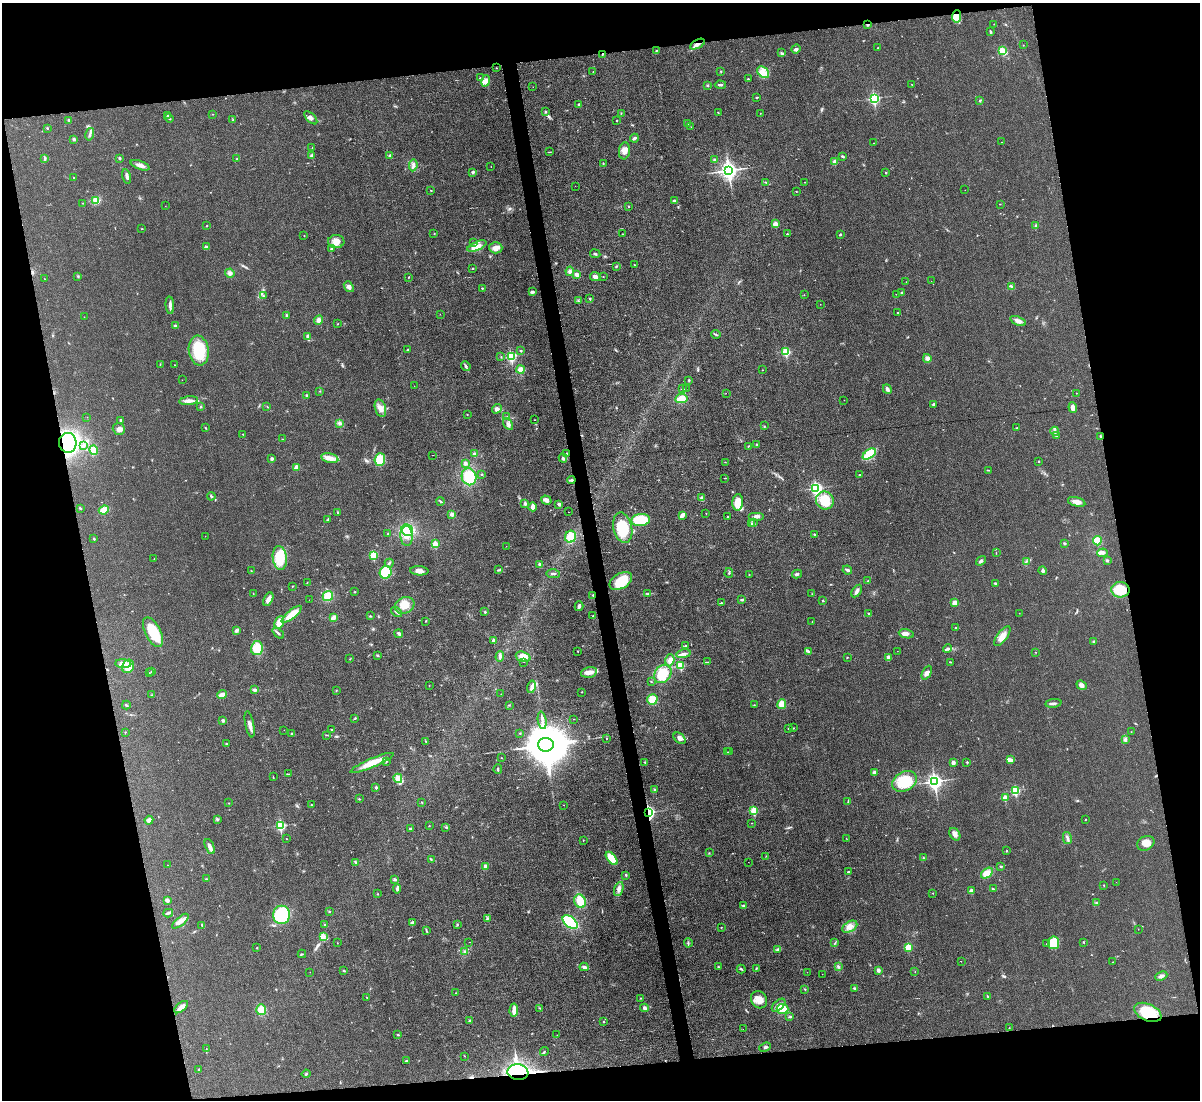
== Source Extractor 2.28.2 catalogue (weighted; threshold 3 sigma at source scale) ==
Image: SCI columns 2-4790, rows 247-4635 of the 4790 x 4768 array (HDU 1 of 3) = the unmasked area's bounding box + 8 px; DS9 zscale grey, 4 x 4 block average (1 PNG px = mean of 4 x 4 image px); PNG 1202 x 1102 px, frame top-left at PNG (2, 3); each listed source drawn as its Kron ellipse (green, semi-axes under 4 px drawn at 4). Shown black and unused: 23% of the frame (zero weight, under 3 of 6 exposures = <1% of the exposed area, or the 3 px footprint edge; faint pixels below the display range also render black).
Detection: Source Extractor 2.28.2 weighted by HDU 2 'WHT'. Background 0.0345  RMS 0.0041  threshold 0.0169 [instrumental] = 3 sigma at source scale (4.09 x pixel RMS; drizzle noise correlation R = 1.36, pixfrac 0.8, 0.05/0.05 arcsec/px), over >= 5 px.
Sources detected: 532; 3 too faint to see at this stretch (4 x 4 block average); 1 inside a brighter object's white glare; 5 cosmic-ray / hot-pixel residue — neither listed nor drawn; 4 coinciding with a brighter row at this scale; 19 inside a brighter listed object's ellipse — not listed separately; the other 500 listed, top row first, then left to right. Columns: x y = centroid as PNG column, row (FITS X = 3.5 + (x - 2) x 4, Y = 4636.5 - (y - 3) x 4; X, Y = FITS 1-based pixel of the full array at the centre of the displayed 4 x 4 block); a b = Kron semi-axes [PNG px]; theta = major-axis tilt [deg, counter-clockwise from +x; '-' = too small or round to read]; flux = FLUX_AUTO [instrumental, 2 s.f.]
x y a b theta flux
957 16 6 4 85 14
868 24 3 2 - 2.3
994 24 2 2 - 0.6
990 32 3 2 - 2.6
697 44 8 3 29 11
1023 45 2 2 - 0.59
878 48 2 2 - 0.66
796 49 5 3 - 4.6
656 51 2 2 - 1.3
1002 51 3 3 - 26
781 53 2 2 - 1.5
603 54 3 2 - 1.5
496 68 2 2 - 0.9
721 71 2 2 - 1.5
593 72 2 2 - 1.1
763 72 7 5 -42 17
480 78 2 2 - 1.7
748 79 2 2 - 1.6
486 81 6 4 73 15
708 85 2 2 - 1.9
720 85 5 2 - 4.4
912 85 2 2 - 0.69
533 87 2 2 - 0.29
756 97 3 2 - 1.8
874 98 3 2 - 330
980 101 2 2 - 4.5
579 104 3 2 - 2.3
545 112 2 2 - 1.3
621 113 2 2 - 1.2
718 113 3 2 - 1.4
760 113 2 2 - 0.62
212 114 2 2 - 0.72
167 116 3 2 - 3.2
169 118 5 2 - 2.7
311 118 8 3 -45 7.1
69 120 2 2 - 2.8
233 120 2 2 - 1.1
617 120 2 2 - 0.95
688 124 3 2 - 2.3
691 127 2 2 - 0.47
47 128 2 2 - 1.5
90 134 6 2 75 4.9
634 138 4 3 - 3.8
74 139 3 2 - 3.1
1002 142 2 2 - 0.53
873 143 2 2 - 0.63
312 148 2 2 - 0.69
624 151 8 5 83 13
550 152 2 2 - 0.92
311 156 4 2 - 2.9
390 156 3 2 - 5.6
843 156 3 2 - 3.3
45 158 3 3 - 2.7
120 158 2 2 - 7.6
237 159 2 2 - 3.7
715 160 4 3 - 3
835 162 3 2 - 14
603 164 4 2 - 2.1
140 165 10 3 -21 12
413 165 6 3 85 6.1
491 167 2 2 - 0.54
729 170 3 3 - 1200
473 172 3 2 - 3.7
886 173 2 2 - 2.5
127 176 7 2 -75 6.9
74 178 2 2 - 1.1
765 182 2 2 - 0.86
805 182 2 2 - 1.1
575 186 2 2 - 0.34
965 190 2 2 - 0.41
431 191 2 2 - 1.4
796 191 2 2 - 0.9
96 201 4 4 - 21
674 201 3 2 - 5.5
83 203 2 2 - 0.66
1000 204 2 2 - 0.67
165 206 2 2 - 0.39
628 206 2 2 - 0.97
775 224 2 2 - 38
207 226 2 2 - 1.2
1035 226 4 2 - 3.4
142 229 2 2 - 0.85
434 234 2 2 - 1
623 234 2 2 - 0.86
787 234 2 2 - 3.3
840 235 2 2 - 2.6
304 236 2 2 - 1.2
336 242 8 6 3 18
474 243 4 2 - 1.8
206 246 3 2 - 2.8
477 246 10 4 22 17
332 248 3 2 - 5.3
496 248 6 5 - 15
595 254 5 2 - 2.9
634 265 2 2 - 0.96
616 266 3 2 - 1.9
472 269 2 2 - 1.2
570 271 5 4 - 5.7
230 273 5 4 - 7.2
577 275 4 3 - 9.2
78 276 2 2 - 1.5
409 277 2 2 - 1
595 277 5 4 - 8.2
603 277 2 2 - 0.65
45 279 2 2 - 0.79
931 281 2 2 - 0.36
906 282 2 2 - 0.53
349 287 6 4 -53 7.9
1012 287 3 2 - 2.7
482 288 2 2 - 2.5
532 292 3 2 - 7.1
901 293 2 2 - 1.4
896 294 2 2 - 0.59
804 295 2 2 - 0.7
263 296 2 2 - 1.5
590 299 2 2 - 6.2
578 300 2 2 - 1.2
820 304 2 2 - 0.37
170 305 9 3 -86 8.4
897 313 3 2 - 1.2
440 314 2 2 - 0.53
286 315 3 2 - 1.9
84 317 2 2 - 0.5
319 320 5 4 - 8.2
1018 321 8 3 -22 11
338 324 2 2 - 0.95
175 326 3 3 - 3.2
716 334 5 2 - 2.8
307 337 3 2 - 3.2
408 349 3 2 - 1.7
199 350 15 10 -81 88
521 351 3 2 - 1.9
786 352 2 2 - 140
511 356 3 2 - 230
501 357 2 2 - 0.96
927 358 4 3 - 6.3
160 364 2 2 - 1.1
174 365 2 2 - 1.1
466 366 5 2 - 3.7
520 369 4 4 - 13
762 370 2 2 - 0.98
182 380 2 2 - 0.68
689 380 2 2 - 4.1
414 386 2 2 - 0.66
683 389 3 2 - 1.4
686 389 2 2 - 19
887 389 5 3 - 5.7
320 391 2 2 - 0.91
726 393 2 2 - 0.57
1076 393 2 2 - 0.87
306 395 2 2 - 2.1
681 399 6 4 7 26
844 400 2 2 - 0.31
189 401 9 4 7 11
934 404 3 2 - 5
200 407 3 2 - 2.1
267 407 2 2 - 0.99
1073 407 5 3 - 10
380 408 9 5 -74 16
497 409 5 4 - 6.3
467 414 2 2 - 0.92
87 417 2 2 - 0.63
507 417 2 2 - 2.4
535 420 2 2 - 0.64
121 421 3 2 - 3
340 423 4 2 - 3.9
508 424 6 2 -59 5.7
764 426 2 2 - 1.3
205 428 2 2 - 1.8
1016 428 3 2 - 1.5
119 429 6 5 - 11
1055 431 4 3 - 5
243 434 2 2 - 1.6
1057 436 3 2 - 2
1100 436 2 2 - 5
282 439 2 2 - 0.69
68 443 10 8 -86 290
756 444 2 2 - 2.2
83 446 3 2 - 3.4
748 446 2 2 - 0.97
94 450 5 3 - 22
474 454 3 3 - 4.1
567 454 2 2 - 11
869 454 7 3 36 88
433 455 2 2 - 0.5
330 458 9 4 -13 14
563 458 4 2 - 3.5
272 459 2 2 - 15
380 459 6 5 - 44
1039 461 2 2 - 2
725 462 2 2 - 0.79
465 463 3 3 - 6.6
297 467 2 2 - 32
989 470 3 2 - 1.2
482 474 2 2 - 1.3
860 475 2 2 - 1.8
469 477 8 7 - 62
725 478 2 2 - 0.86
571 480 4 2 - 3.7
816 488 3 2 - 410
211 496 4 2 - 2.5
702 498 4 3 - 7.8
546 500 5 4 - 8
440 501 4 2 - 2.8
825 501 9 8 - 65
738 502 8 5 85 31
1077 502 9 4 -16 15
525 504 4 3 - 4.9
559 504 4 3 - 4.8
533 507 4 3 - 14
80 508 2 2 - 2.6
104 510 5 3 - 40
337 512 3 2 - 1.6
568 512 2 2 - 0.64
706 513 2 2 - 1.1
452 514 3 2 - 11
682 515 4 2 - 15
756 516 8 3 0 7.9
728 517 2 2 - 1.5
328 520 2 2 - 1.2
641 520 9 6 7 110
753 522 3 2 - 2.1
752 524 2 2 - 1.8
623 528 15 9 -77 78
407 530 6 5 - 70
388 534 2 2 - 1.4
814 534 2 2 - 4.7
205 536 2 2 - 0.33
407 536 10 6 -87 21
571 537 6 5 - 40
94 539 3 2 - 1.7
1097 541 4 4 - 32
1064 543 3 2 - 2.2
435 544 2 2 - 54
506 546 2 2 - 0.59
996 553 2 2 - 0.69
1103 553 5 2 - 4.9
373 555 2 2 - 95
280 558 12 7 -84 70
154 559 2 2 - 0.52
1107 560 3 2 - 2.4
981 561 5 2 - 3.9
1026 561 2 2 - 2.2
389 563 4 2 - 3.2
540 564 2 2 - 16
499 570 4 2 - 2.6
847 570 5 3 - 5
251 571 2 2 - 1
419 571 9 4 -5 12
1043 571 4 3 - 4.7
386 572 6 6 - 88
729 573 5 2 - 3
553 574 7 2 -2 3.8
749 574 2 2 - 1
797 574 5 3 - 4.1
621 581 12 7 30 56
868 581 3 2 - 1.3
307 582 2 2 - 0.83
995 583 3 2 - 3.1
292 586 3 2 - 1.1
1120 590 9 8 - 60
857 591 7 3 57 7.2
355 592 2 2 - 1.9
253 593 2 2 - 0.93
648 594 3 2 - 1.9
812 594 2 2 - 0.57
593 595 2 2 - 1.5
328 596 5 5 - 35
268 599 7 4 64 12
742 599 3 2 - 4.2
309 600 2 2 - 0.54
823 600 2 2 - 1.4
721 603 2 2 - 15
955 603 3 3 - 14
405 605 10 8 27 28
579 606 5 3 - 5.4
396 612 6 2 -38 4.2
485 612 2 2 - 2.6
869 613 2 2 - 1.5
1019 613 2 2 - 0.5
292 614 12 4 39 45
370 616 3 2 - 1.7
593 616 2 2 - 2.9
333 618 4 3 - 9.7
426 621 2 2 - 1
279 622 7 4 66 22
812 622 3 2 - 1
955 628 2 2 - 1.7
236 630 4 3 - 3.5
153 632 16 7 -63 68
278 633 7 2 -41 3.7
399 634 4 4 - 4.7
906 634 7 4 -12 11
1002 636 12 5 53 18
494 641 2 2 - 19
1094 641 3 2 - 1.8
685 645 2 2 - 1.3
257 648 7 6 - 40
948 649 4 3 - 6.8
578 651 2 2 - 1.4
808 651 4 3 - 3.5
897 651 2 2 - 0.56
1036 652 2 2 - 0.77
684 654 7 3 11 8.1
377 655 3 2 - 2
500 656 5 3 - 6
523 657 7 5 -19 18
847 657 2 2 - 0.74
888 657 2 2 - 22
350 659 2 2 - 0.83
670 660 6 4 73 10
524 662 2 2 - 0.52
708 662 4 2 - 1.7
951 662 2 2 - 1
123 664 8 3 -3 11
681 665 2 2 - 100
128 666 7 5 66 26
152 671 2 2 - 1.1
589 672 8 5 13 15
149 673 2 2 - 1.1
927 673 7 4 62 8
663 674 10 8 51 70
651 682 2 2 - 1.1
1082 685 5 4 - 6.5
429 686 2 2 - 0.56
531 687 6 4 75 8.1
254 690 4 2 - 5.5
336 690 2 2 - 1.2
582 692 2 2 - 1.3
501 694 2 2 - 0.52
152 695 2 2 - 0.88
222 695 5 3 - 12
652 699 5 5 - 30
1053 703 8 2 8 5.4
782 704 5 4 - 24
126 705 4 2 - 2.5
509 705 2 2 - 1.1
754 705 2 2 - 1.2
355 719 2 2 - 1.2
573 719 2 2 - 0.89
223 720 3 2 - 3.6
542 720 9 2 -80 6.4
250 724 13 3 -79 11
794 728 2 2 - 0.79
332 729 2 2 - 1.3
788 729 2 2 - 1.1
284 730 2 2 - 0.57
125 732 2 2 - 0.93
1131 732 2 2 - 0.67
520 733 3 2 - 1
292 734 3 2 - 1.9
326 735 3 2 - 1.3
607 738 2 2 - 1.6
680 738 7 4 -42 9.8
1125 740 2 2 - 2.6
426 741 2 2 - 1.4
226 744 2 2 - 2.6
546 745 8 6 -3 14000
727 752 3 2 - 1.6
729 752 2 2 - 5.3
501 758 2 2 - 0.79
1010 760 3 2 - 4.1
386 761 2 2 - 1.5
645 762 3 2 - 1.6
967 762 2 2 - 3.6
372 763 23 4 23 37
953 763 3 3 - 6
498 769 5 2 - 3.1
874 772 3 2 - 4.7
288 774 2 2 - 0.83
273 777 3 2 - 1
398 778 5 3 - 17
904 781 13 9 29 69
935 781 3 3 - 800
376 788 2 2 - 9.2
655 789 3 2 - 1.5
1015 790 2 2 - 170
1005 798 2 2 - 41
359 799 3 2 - 1.4
848 801 2 2 - 1.1
422 802 2 2 - 1.3
229 803 2 2 - 0.75
311 805 2 2 - 1.2
564 805 2 2 - 0.59
754 811 2 2 - 99
649 812 3 2 - 300
149 820 4 3 - 7.7
217 820 3 2 - 2.5
1085 820 2 2 - 1
752 823 2 2 - 0.54
280 825 3 2 - 220
429 826 2 2 - 1.1
446 827 4 2 - 2.2
410 829 3 2 - 3.4
955 834 7 5 -53 9.8
846 838 2 2 - 0.55
1067 838 6 2 -78 5.9
286 839 2 2 - 0.69
583 841 2 2 - 0.61
1146 843 9 7 24 21
210 847 8 3 -65 12
1007 850 2 2 - 0.99
709 853 2 2 - 0.98
766 856 2 2 - 0.85
612 858 8 3 -51 57
924 858 2 2 - 1.9
431 859 3 2 - 1.9
355 862 2 2 - 1.4
748 862 2 2 - 0.46
168 865 2 2 - 0.61
485 866 2 2 - 29
1001 866 3 2 - 2.4
848 872 2 2 - 4
987 873 7 4 37 25
626 875 2 2 - 4.2
206 879 2 2 - 0.93
394 880 4 3 - 2.9
1116 882 2 2 - 0.66
1104 885 2 2 - 1.1
397 889 5 2 - 5.2
619 889 7 3 72 9.7
993 889 3 2 - 2.3
971 891 2 2 - 23
933 893 2 2 - 2
377 894 2 2 - 1
167 900 4 3 - 5.5
580 901 7 5 -63 36
1096 903 3 2 - 1.1
744 906 4 2 - 3.1
329 911 2 2 - 0.89
168 913 5 2 - 3.1
281 915 9 8 - 190
487 919 4 3 - 3.3
180 921 10 3 41 14
570 922 9 5 -40 100
412 923 4 3 - 6.5
324 924 2 2 - 0.98
457 924 3 2 - 2
202 925 3 2 - 1.8
721 927 2 2 - 0.95
850 927 8 5 32 14
1138 929 2 2 - 0.38
426 930 4 2 - 2
323 937 4 3 - 4.7
469 942 2 2 - 0.27
1083 942 2 2 - 1.3
337 943 2 2 - 1
688 943 5 2 - 2.7
835 943 4 2 - 2.1
1054 943 6 5 - 54
1046 944 2 2 - 6.8
908 947 2 2 - 53
257 948 2 2 - 1.9
778 949 4 2 - 3.4
465 952 3 2 - 2.9
302 954 4 2 - 1.5
961 961 2 2 - 4.3
1113 962 2 2 - 0.49
584 967 4 3 - 6.5
718 967 3 2 - 2.1
838 967 4 2 - 2.6
756 968 4 2 - 2
741 969 4 2 - 2.5
878 970 4 3 - 5
344 971 3 2 - 1.6
310 972 2 2 - 0.44
807 972 2 2 - 0.3
915 972 2 2 - 0.7
822 974 2 2 - 0.35
1161 976 6 3 25 8
854 988 3 2 - 2.3
805 990 3 2 - 1.5
455 993 2 2 - 0.89
987 996 3 2 - 1.4
367 998 2 2 - 0.97
640 998 2 2 - 1.1
759 1000 9 7 -57 21
779 1005 8 4 43 13
181 1007 8 3 40 13
539 1008 3 2 - 1.5
644 1008 4 3 - 6
783 1009 6 5 - 32
261 1010 5 5 - 25
514 1010 7 2 85 18
1148 1012 14 8 -24 74
790 1016 3 2 - 2.3
470 1020 2 2 - 3.4
604 1022 2 2 - 2.1
1009 1028 2 2 - 0.52
743 1029 2 2 - 0.26
398 1035 3 2 - 1.7
557 1035 2 2 - 0.55
765 1047 6 2 23 3.6
206 1048 2 2 - 0.85
544 1052 5 2 - 2.1
464 1056 2 2 - 0.88
406 1060 4 2 - 2
199 1070 2 2 - 1.5
518 1072 10 8 -8 420
306 1074 4 2 - 2.5
Overlapping masked pixels (flux is a lower limit): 13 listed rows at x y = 957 16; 868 24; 697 44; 603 54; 1100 436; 68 443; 567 454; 571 480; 1120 590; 593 595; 649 812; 1148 1012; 518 1072
Diffuse or blended objects may show on this block-average render without a row.